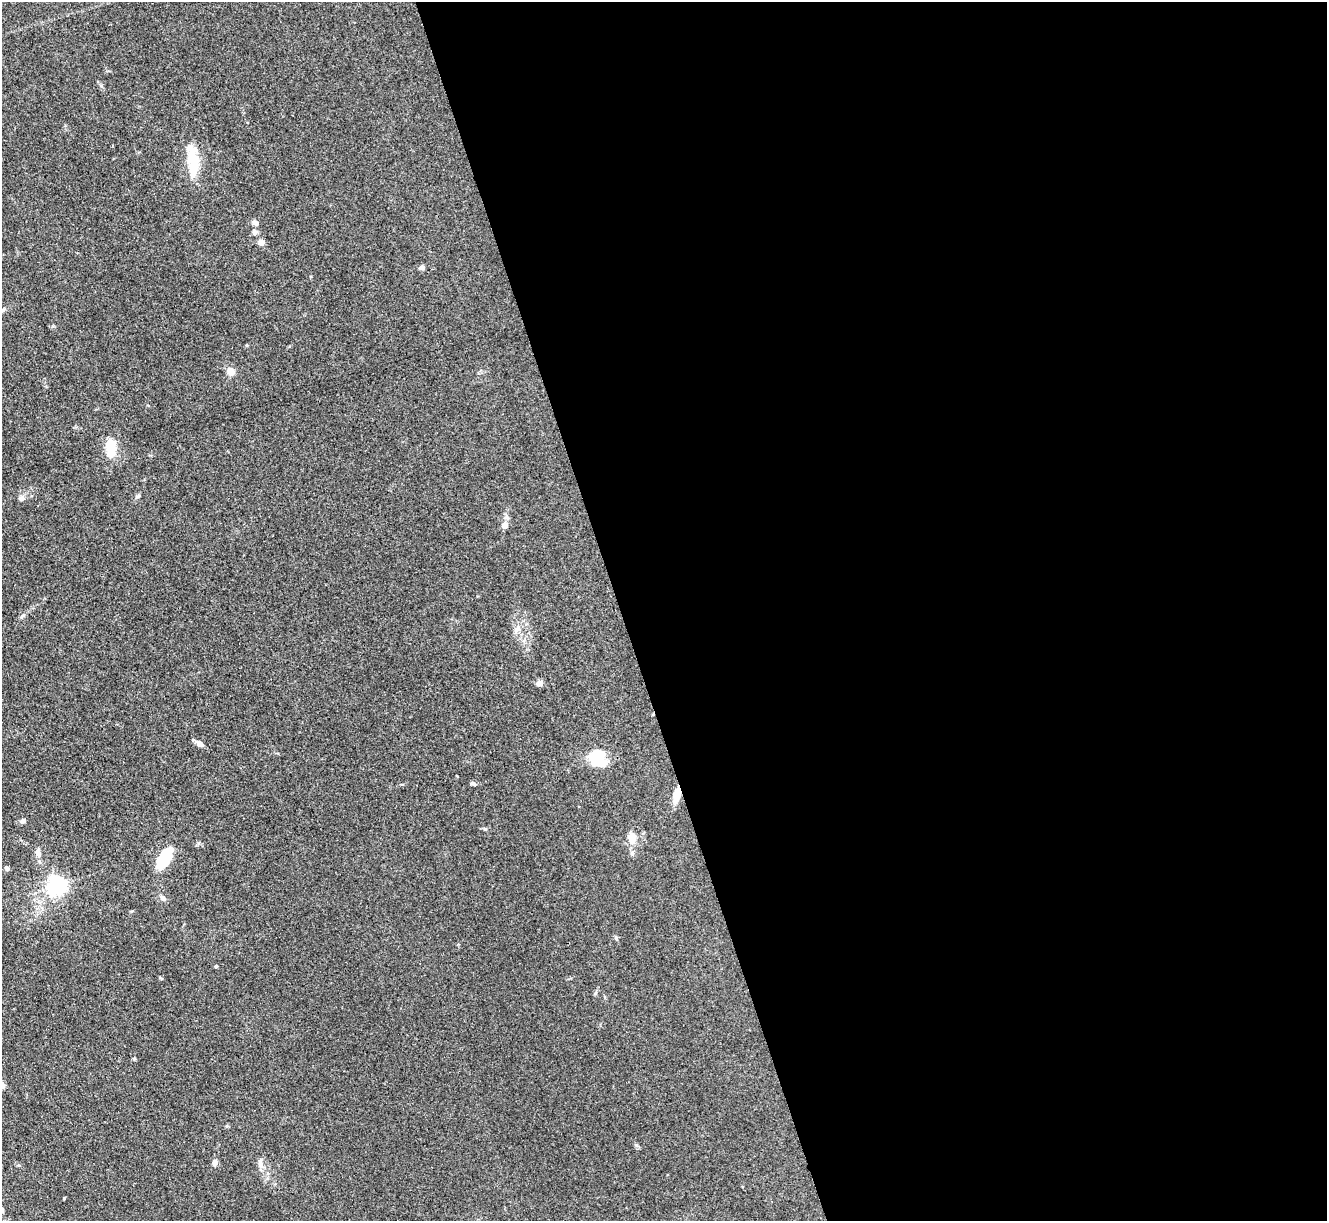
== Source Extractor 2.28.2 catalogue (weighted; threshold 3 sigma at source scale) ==
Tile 8 of 4 x 4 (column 4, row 2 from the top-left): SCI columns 3983-5307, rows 2712-3930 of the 5316 x 5299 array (HDU 1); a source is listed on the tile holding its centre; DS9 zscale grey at full resolution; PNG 1329 x 1223 px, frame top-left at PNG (2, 2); no overlay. Shown black and unused: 53% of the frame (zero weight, under 3 of 4 exposures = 1% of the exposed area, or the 3 px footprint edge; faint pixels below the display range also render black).
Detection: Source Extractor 2.28.2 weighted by HDU 2 'WHT'; one run over the whole footprint, this tile lists its part. Background 0.111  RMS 0.0067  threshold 0.0302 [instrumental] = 3 sigma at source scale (4.5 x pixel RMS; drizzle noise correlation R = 1.50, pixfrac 1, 0.05/0.05 arcsec/px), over >= 5 px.
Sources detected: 32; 1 inside a brighter object's white glare — not listed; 1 inside a brighter listed object's ellipse — not listed separately; the other 30 listed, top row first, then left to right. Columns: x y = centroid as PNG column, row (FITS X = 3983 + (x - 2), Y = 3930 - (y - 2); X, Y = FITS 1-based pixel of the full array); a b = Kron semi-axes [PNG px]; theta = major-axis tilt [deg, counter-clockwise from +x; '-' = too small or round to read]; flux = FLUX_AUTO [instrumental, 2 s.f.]
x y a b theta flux
192 158 33 16 -80 18
255 223 8 5 -39 1.8
254 232 7 6 - 1.5
261 243 7 6 - 2.9
422 267 6 6 - 1.6
231 372 10 8 -49 4.3
111 448 18 10 -81 16
138 496 6 5 - 1.1
22 498 7 7 - 1.9
505 526 7 6 - 3.4
517 629 10 7 43 3.1
539 683 9 7 37 2.2
200 744 9 6 -29 3.2
596 754 20 16 81 18
473 784 8 4 -23 1.2
677 795 12 7 76 11
22 821 7 7 - 1.5
632 839 12 8 -80 7.7
38 852 13 7 -76 3.4
164 858 19 9 60 30
7 868 7 5 -24 1.3
57 886 7 6 - 310
163 898 9 6 -49 2
616 938 5 5 - 0.92
216 966 4 3 - 0.68
2 1085 8 7 - 3.1
215 1162 6 5 - 3.8
260 1163 15 6 86 3.1
64 1199 4 2 - 0.52
2 1210 7 5 89 1.4
Overlapping masked pixels (flux is a lower limit): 1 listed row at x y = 677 795
Isophote crosses this tile's border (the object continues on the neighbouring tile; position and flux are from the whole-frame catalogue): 2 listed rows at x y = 2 1085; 2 1210
Unlisted compact peaks at least as high as the median listed source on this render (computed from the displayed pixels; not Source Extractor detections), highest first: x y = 636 1145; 23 615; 160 978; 485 829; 53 326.